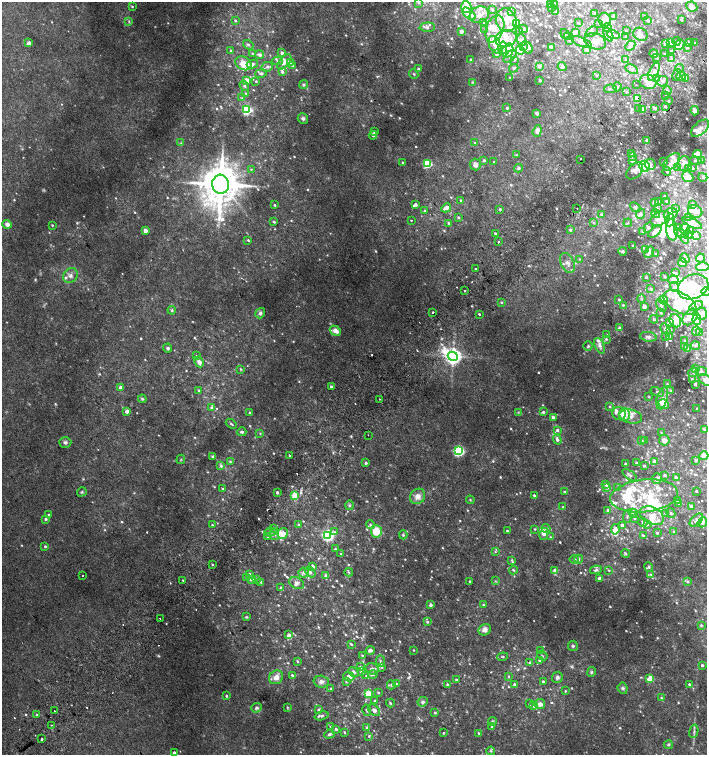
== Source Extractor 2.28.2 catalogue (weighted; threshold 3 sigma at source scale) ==
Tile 7 of 4 x 4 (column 3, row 2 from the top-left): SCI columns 2999-4407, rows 3047-4551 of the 6060 x 6084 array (HDU 1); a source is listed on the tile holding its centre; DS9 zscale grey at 2 x 2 block average (1 PNG px = mean of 2 x 2 image px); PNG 709 x 757 px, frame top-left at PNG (2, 2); each listed source drawn as its Kron ellipse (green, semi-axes under 4 px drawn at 4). Shown black and unused: <1% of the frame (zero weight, under 2 of 3 exposures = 2% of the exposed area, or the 3 px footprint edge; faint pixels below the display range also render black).
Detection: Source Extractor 2.28.2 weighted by HDU 2 'WHT'; one run over the whole footprint, this tile lists its part. Background 0.0224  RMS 0.0055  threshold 0.0248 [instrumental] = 3 sigma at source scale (4.5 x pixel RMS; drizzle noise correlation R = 1.50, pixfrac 1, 0.0396/0.0396 arcsec/px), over >= 5 px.
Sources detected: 1015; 17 too faint to see at this stretch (2 x 2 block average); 7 inside a brighter object's white glare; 7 cosmic-ray / hot-pixel residue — neither listed nor drawn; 1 coinciding with a brighter row at this scale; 174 inside a brighter listed object's ellipse — not listed separately; of the other 809, all 500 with FLUX_AUTO >= 1.16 (the completeness limit of this list) listed and drawn (309 fainter detections not listed), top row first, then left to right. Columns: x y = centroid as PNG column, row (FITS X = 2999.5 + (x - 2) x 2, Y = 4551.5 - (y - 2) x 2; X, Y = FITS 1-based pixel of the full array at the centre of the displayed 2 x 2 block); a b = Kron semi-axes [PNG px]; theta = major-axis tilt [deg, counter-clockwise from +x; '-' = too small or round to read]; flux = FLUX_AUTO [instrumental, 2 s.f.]
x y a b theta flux
418 3 4 3 - 2.1
551 3 2 2 - 3.5
554 4 2 2 - 2.2
132 6 3 2 - 1.3
466 7 6 5 - 8
551 7 3 3 - 2.8
692 7 6 4 -28 8.6
492 9 3 3 - 3.2
512 11 3 3 - 1.4
556 12 4 3 - 1.5
595 13 3 2 - 1.7
469 14 8 4 -41 26
479 15 10 8 21 11
613 16 4 3 - 1.3
644 16 3 2 - 1.9
235 20 3 3 - 1.7
506 20 12 10 -73 21
604 20 7 6 - 9.5
647 20 4 3 - 2.6
681 20 4 3 - 1.3
129 21 4 3 - 1.6
484 23 4 3 - 2
516 23 3 3 - 13
578 23 3 3 - 1.2
599 24 4 3 - 1.4
427 27 7 4 2 3.5
607 28 4 4 - 2.7
495 29 14 8 69 18
523 29 4 3 - 5.6
485 30 3 3 - 1.3
461 31 2 2 - 6.6
520 31 3 3 - 2.4
626 31 2 2 - 1.2
575 32 3 3 - 3.8
591 32 7 4 34 4.1
565 34 5 2 - 1.3
640 34 7 6 - 6.1
608 35 7 4 -65 5
613 35 6 3 -15 3.9
568 36 4 3 - 1.8
625 36 4 3 - 1.7
506 38 11 8 15 13
522 40 6 4 -69 3.5
569 40 4 3 - 1.5
595 41 11 7 -20 13
676 41 4 3 - 1.8
581 42 10 4 -20 6.6
29 43 2 2 - 11
671 43 4 3 - 11
690 43 3 2 - 7.4
694 43 3 2 - 1.4
665 44 4 2 - 8
248 45 5 3 - 2.4
495 45 9 6 -65 12
679 45 5 4 - 10
630 46 6 4 45 3.9
523 47 4 3 - 6.8
527 47 7 4 -54 4.9
552 47 3 3 - 2.6
687 47 4 3 - 1.4
503 48 6 4 -83 3.9
508 50 7 5 69 48
520 50 4 3 - 8.7
587 50 3 3 - 5.1
231 51 3 3 - 2
671 51 2 2 - 1.8
252 53 3 3 - 1.2
282 53 3 3 - 3.7
654 53 4 3 - 1.5
496 54 3 3 - 4.1
664 54 3 2 - 1.4
259 55 4 3 - 5.2
510 56 8 4 44 5.3
657 58 4 3 - 1.8
672 58 4 3 - 2.5
471 59 2 2 - 2.2
514 60 3 3 - 1.2
625 60 4 2 - 1.2
278 61 5 4 - 2.9
284 62 9 5 50 7.9
290 62 4 3 - 1.4
243 63 8 6 -26 19
252 64 6 4 16 3.3
293 66 4 3 - 1.4
539 66 3 3 - 7
562 66 4 4 - 3.7
267 67 6 4 29 3.4
514 68 5 3 - 2.8
679 68 4 4 - 3.1
418 69 3 3 - 1.8
632 69 7 3 -27 3.1
282 72 3 3 - 2.5
654 72 10 4 65 7.1
261 73 6 3 12 2.8
414 74 5 3 - 1.5
596 75 3 3 - 1.2
677 75 6 3 77 3
681 76 5 4 - 4.5
509 77 3 3 - 1.2
657 78 4 3 - 1.7
686 78 4 4 - 4
540 80 2 2 - 3.7
247 81 3 3 - 14
256 81 3 3 - 1.5
663 81 5 5 - 4.6
472 82 4 3 - 1.4
648 82 8 7 - 13
304 85 4 4 - 2.6
636 85 2 2 - 2.3
244 86 5 4 - 3.4
617 87 4 3 - 2.5
610 89 6 2 6 1.7
667 90 4 3 - 1.8
627 92 3 3 - 1.2
245 93 4 3 - 1.6
666 96 2 2 - 3.2
242 98 4 4 - 2.1
637 99 3 2 - 25
669 101 3 2 - 1.4
665 106 3 2 - 1.3
507 108 3 2 - 2
639 108 3 3 - 2.1
655 108 2 2 - 6.2
643 109 4 3 - 2.6
247 110 3 3 - 150
695 111 5 3 - 3.8
537 113 4 3 - 2.4
303 118 5 5 - 3.3
700 128 11 6 43 7.2
537 131 6 4 70 7.2
374 132 3 2 - 1.9
373 135 4 3 - 4.2
647 140 3 2 - 2.8
181 143 3 3 - 1.3
475 143 4 3 - 1.9
632 153 2 2 - 3.8
697 154 4 3 - 9.8
516 155 4 3 - 1.2
632 157 3 3 - 1.9
580 159 2 2 - 2.9
484 160 3 2 - 3.2
632 160 3 3 - 5.5
696 161 5 2 - 1.4
701 161 3 3 - 1.7
403 162 3 2 - 1.3
494 162 2 2 - 1.2
664 162 3 3 - 1.4
672 162 11 6 46 8.4
684 163 7 6 - 6.6
427 164 3 3 - 100
650 164 5 5 - 7
475 165 6 5 - 5.7
644 166 5 5 - 78
518 168 4 4 - 2.6
678 168 3 2 - 1.4
688 168 3 3 - 13
692 168 2 2 - 3.8
251 169 4 3 - 1.4
635 171 10 6 45 9
667 171 4 3 - 2.3
688 177 6 5 - 11
703 177 4 2 - 1.3
221 184 9 8 - 4600
664 196 2 2 - 2.7
461 200 3 2 - 1.3
658 201 3 3 - 2.2
667 201 4 3 - 2.5
654 202 2 2 - 8.5
275 205 2 2 - 1.5
415 205 3 2 - 5.1
692 205 4 4 - 3.2
635 207 6 4 -41 2.6
446 208 5 3 - 6.6
577 208 2 2 - 2.5
657 208 4 3 - 1.7
500 209 3 3 - 1.7
675 209 4 3 - 1.8
425 211 3 3 - 1.6
695 211 7 6 - 5.2
601 214 4 3 - 2.4
640 214 5 4 - 3.4
656 214 4 4 - 2.5
671 214 7 5 21 7.3
458 217 3 3 - 2
689 217 4 3 - 2.2
660 218 10 6 25 9.7
411 220 2 2 - 4
670 220 6 4 82 43
274 222 3 3 - 1.8
449 223 4 3 - 2.2
594 223 4 3 - 1.6
628 223 4 2 - 1.3
692 223 10 4 -24 12
7 224 5 4 - 5.6
52 225 2 2 - 1.3
648 227 6 4 62 2.8
678 228 4 3 - 2.1
685 229 5 3 - 14
145 230 2 2 - 17
570 230 4 4 - 2.2
672 230 10 5 -83 27
691 231 4 3 - 1.9
643 232 4 3 - 2.7
655 232 8 3 38 8.5
495 233 3 2 - 1.3
680 233 6 4 -29 4.1
688 235 4 3 - 5.4
696 235 4 3 - 1.6
685 238 5 3 - 2
248 240 3 2 - 1.5
498 242 2 2 - 5.5
633 246 2 2 - 3.4
646 249 4 4 - 2.4
622 251 4 4 - 2.2
649 252 6 4 58 4.6
656 254 2 2 - 1.2
685 258 5 4 - 4.4
700 258 4 3 - 2.5
579 259 3 3 - 1.2
567 263 10 6 -66 8.3
682 263 5 3 - 2.7
703 267 6 4 1 4
475 269 2 2 - 2.1
676 273 3 3 - 1.6
70 276 8 6 52 5.9
646 277 2 2 - 2.1
664 277 2 2 - 1.6
673 280 5 3 - 5.2
675 287 5 3 - 2.5
693 287 16 12 24 44
651 289 4 3 - 2
464 290 2 2 - 5.1
706 292 4 4 - 3
641 299 4 3 - 1.8
619 300 3 3 - 2.1
663 300 5 4 - 3.2
501 302 3 2 - 1.3
680 303 18 10 -29 39
623 305 4 3 - 2.1
661 306 7 3 -57 2.7
696 306 7 4 28 3.9
644 307 3 3 - 4.7
172 310 4 4 - 1.9
433 312 2 2 - 6.5
260 313 5 4 - 3.3
661 313 2 2 - 1.4
479 314 2 2 - 7.7
701 314 6 5 - 6.4
690 317 9 6 52 12
654 319 4 3 - 1.3
697 319 5 4 - 11
675 321 7 5 -60 16
669 323 4 3 - 1.4
619 328 4 3 - 2.6
666 329 6 4 -64 5.3
671 329 2 2 - 1.4
335 331 6 4 -29 9.4
696 331 5 3 - 1.8
700 332 2 2 - 1.7
607 335 3 3 - 2
669 336 2 2 - 4.5
648 337 8 5 -7 4.9
666 337 3 2 - 1.6
606 339 3 3 - 1.9
685 340 4 3 - 1.5
588 346 5 3 - 2.1
599 346 8 4 -65 5.8
695 346 4 3 - 2
684 347 4 3 - 1.7
168 348 4 4 - 2.5
688 348 4 2 - 1.2
196 356 3 3 - 1.2
453 356 5 4 - 720
199 362 5 4 - 5.9
696 368 3 3 - 4.5
240 369 4 3 - 1.2
701 371 5 4 - 2.4
693 372 5 4 - 2.8
692 379 3 3 - 1.7
706 380 8 5 -34 6.5
667 384 4 3 - 1.3
695 384 2 2 - 2.3
121 387 2 2 - 6.3
331 387 2 2 - 4.8
199 390 3 3 - 1.9
671 390 3 2 - 1.2
657 392 7 3 -21 3
649 397 2 2 - 1.5
662 398 11 5 75 9.1
142 399 4 4 - 1.8
379 399 2 2 - 1.2
663 404 5 4 - 17
610 407 4 3 - 1.4
212 408 4 3 - 3.5
697 409 2 2 - 1.2
127 411 2 2 - 15
250 412 2 2 - 1.2
518 412 3 3 - 1.3
543 412 3 3 - 2.7
619 413 7 6 - 5.2
624 415 6 5 - 11
553 417 3 2 - 4.1
631 417 11 7 -14 8.4
231 424 6 2 -39 1.5
704 429 4 3 - 1.5
557 430 3 3 - 3.7
242 432 4 3 - 2.7
260 433 3 3 - 1.2
661 433 4 3 - 1.2
368 435 2 2 - 3.8
557 440 5 3 - 4.6
645 440 3 3 - 1.5
664 440 5 5 - 6.3
642 441 3 2 - 2
65 442 6 5 - 3.5
459 451 3 3 - 210
290 455 2 2 - 15
704 455 5 4 - 7.9
213 456 4 3 - 1.9
181 459 5 2 - 1.2
230 461 3 3 - 1.7
654 461 3 3 - 6.2
695 461 3 3 - 1.3
366 463 3 2 - 3.4
636 463 2 2 - 1.2
626 464 2 2 - 4.1
221 466 4 3 - 3.1
644 466 2 2 - 2.4
630 475 9 2 -36 1.8
665 475 2 2 - 2
676 478 3 3 - 6.1
657 479 5 4 - 7.2
606 484 3 2 - 5.2
607 487 3 3 - 3.9
618 487 4 3 - 1.6
223 489 3 3 - 1.4
696 491 2 2 - 1.3
82 492 5 4 - 1.8
277 492 2 2 - 3.5
564 492 3 3 - 1.8
295 495 3 3 - 54
534 495 2 2 - 2.1
418 496 8 7 - 9.1
644 496 34 16 6 56
470 500 4 2 - 1.2
677 501 3 2 - 1.9
679 504 4 3 - 1.5
349 505 5 4 - 2.1
691 506 4 3 - 2.7
563 507 3 2 - 1.2
608 510 3 3 - 2.6
633 513 5 3 - 2
666 513 3 3 - 3.6
671 513 5 3 - 1.9
48 514 3 2 - 1.7
652 516 12 8 -27 13
627 517 6 3 86 2.7
635 518 3 3 - 1.8
46 519 3 2 - 3.3
696 520 8 4 44 3.7
643 522 4 4 - 3.3
702 522 5 3 - 4.6
298 524 3 3 - 1.4
648 524 4 3 - 2
212 525 3 2 - 1.3
370 525 4 3 - 2
622 525 3 3 - 5.2
274 529 3 3 - 1.7
535 529 3 3 - 1.2
546 529 5 3 - 3
615 529 5 4 - 14
376 531 6 5 - 28
507 531 3 3 - 1.5
270 532 6 3 12 2.9
335 532 4 3 - 2
674 532 3 3 - 2.1
283 533 5 5 - 20
657 533 3 3 - 1.8
275 534 5 3 - 3.4
544 534 6 4 80 6.4
328 535 4 3 - 250
403 535 4 4 - 1.9
643 535 4 3 - 2
268 536 3 3 - 3.8
550 537 3 3 - 1.2
45 546 3 3 - 1.9
335 549 3 3 - 1.6
495 552 3 3 - 1.3
625 553 4 3 - 2
341 554 3 3 - 1.5
574 559 5 3 - 1.8
579 559 4 3 - 2.5
512 560 4 3 - 1.5
212 564 3 2 - 1.3
313 566 2 2 - 8.3
649 567 5 4 - 2.2
513 570 4 3 - 1.7
555 570 3 3 - 7.7
596 570 6 3 10 3.1
609 570 4 3 - 1.3
310 572 6 4 -42 4.3
349 572 4 3 - 1.6
304 573 5 5 - 5
249 574 3 3 - 3
650 574 3 3 - 1.2
82 575 2 2 - 2.8
326 576 4 3 - 4.9
247 577 3 3 - 2.9
599 578 2 2 - 8.3
251 579 3 3 - 6.4
257 579 3 3 - 1.3
183 580 2 2 - 2.4
470 581 2 2 - 1.7
495 581 3 3 - 1.2
261 582 3 3 - 1.5
687 582 4 3 - 2.2
297 583 7 5 -27 5.2
281 587 4 3 - 1.7
431 605 2 2 - 5.4
483 605 4 4 - 1.9
246 617 4 3 - 1.3
160 619 2 2 - 5.8
427 622 3 3 - 1.7
701 625 4 3 - 1.3
485 630 6 5 - 8
289 635 3 3 - 7.7
351 644 4 2 - 1.7
573 646 5 5 - 2.5
370 650 4 3 - 4.5
414 650 2 2 - 1.2
541 651 3 3 - 4.1
362 655 3 3 - 1.3
542 655 6 2 -37 1.3
503 657 5 3 - 1.6
539 660 3 3 - 3
297 661 3 2 - 1.6
380 661 5 3 - 1.9
530 662 4 3 - 1.7
702 665 2 2 - 3
361 667 3 2 - 4.7
382 667 3 3 - 1.2
372 669 6 5 - 4.3
354 672 5 4 - 3.6
362 672 3 3 - 5.9
591 672 5 4 - 2
373 674 5 4 - 3.3
292 675 2 2 - 1.9
366 676 3 3 - 1.5
276 677 7 6 - 9.7
349 677 5 5 - 8.5
509 677 4 3 - 1.4
557 677 6 5 - 3.3
650 679 3 3 - 42
456 680 3 2 - 1.9
346 681 3 3 - 1.8
321 682 7 6 - 5.1
543 682 2 2 - 2.7
396 684 3 3 - 1.6
447 684 3 3 - 1.9
514 684 2 2 - 2.3
689 684 2 2 - 2.1
391 685 4 3 - 1.7
331 688 3 3 - 1.3
623 688 5 5 - 3
565 691 2 2 - 1.4
378 693 2 2 - 1.8
368 694 3 3 - 59
226 696 3 2 - 2.4
661 698 4 3 - 1.7
375 701 3 2 - 1.5
423 702 5 4 - 3.4
390 703 4 3 - 1.6
529 704 3 2 - 1.6
540 704 5 5 - 6.6
534 706 4 3 - 4
287 707 3 3 - 1.2
256 708 5 4 - 3
318 710 3 3 - 2
367 710 6 3 -73 2
374 710 6 5 - 5.9
54 711 2 2 - 2.8
435 713 4 3 - 1.6
37 715 3 3 - 1.2
322 716 7 4 16 2.7
492 721 4 3 - 1.8
51 725 2 2 - 3.5
492 726 3 2 - 2.1
331 727 3 2 - 1.3
366 727 4 3 - 1.5
336 729 3 3 - 2.7
694 731 7 3 77 2.4
344 732 3 3 - 1.4
444 733 2 2 - 1.4
479 733 4 3 - 1.9
329 734 5 3 - 3.3
369 736 3 3 - 1.5
42 739 2 2 - 19
668 745 4 3 - 1.8
491 751 4 3 - 1.5
174 753 2 2 - 5.4
Overlapping masked pixels (flux is a lower limit): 1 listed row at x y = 637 99
Isophote crosses this tile's border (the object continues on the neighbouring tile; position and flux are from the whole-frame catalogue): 4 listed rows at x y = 551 3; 706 292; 706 380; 704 455
Diffuse or blended objects may show on this block-average render without a row.